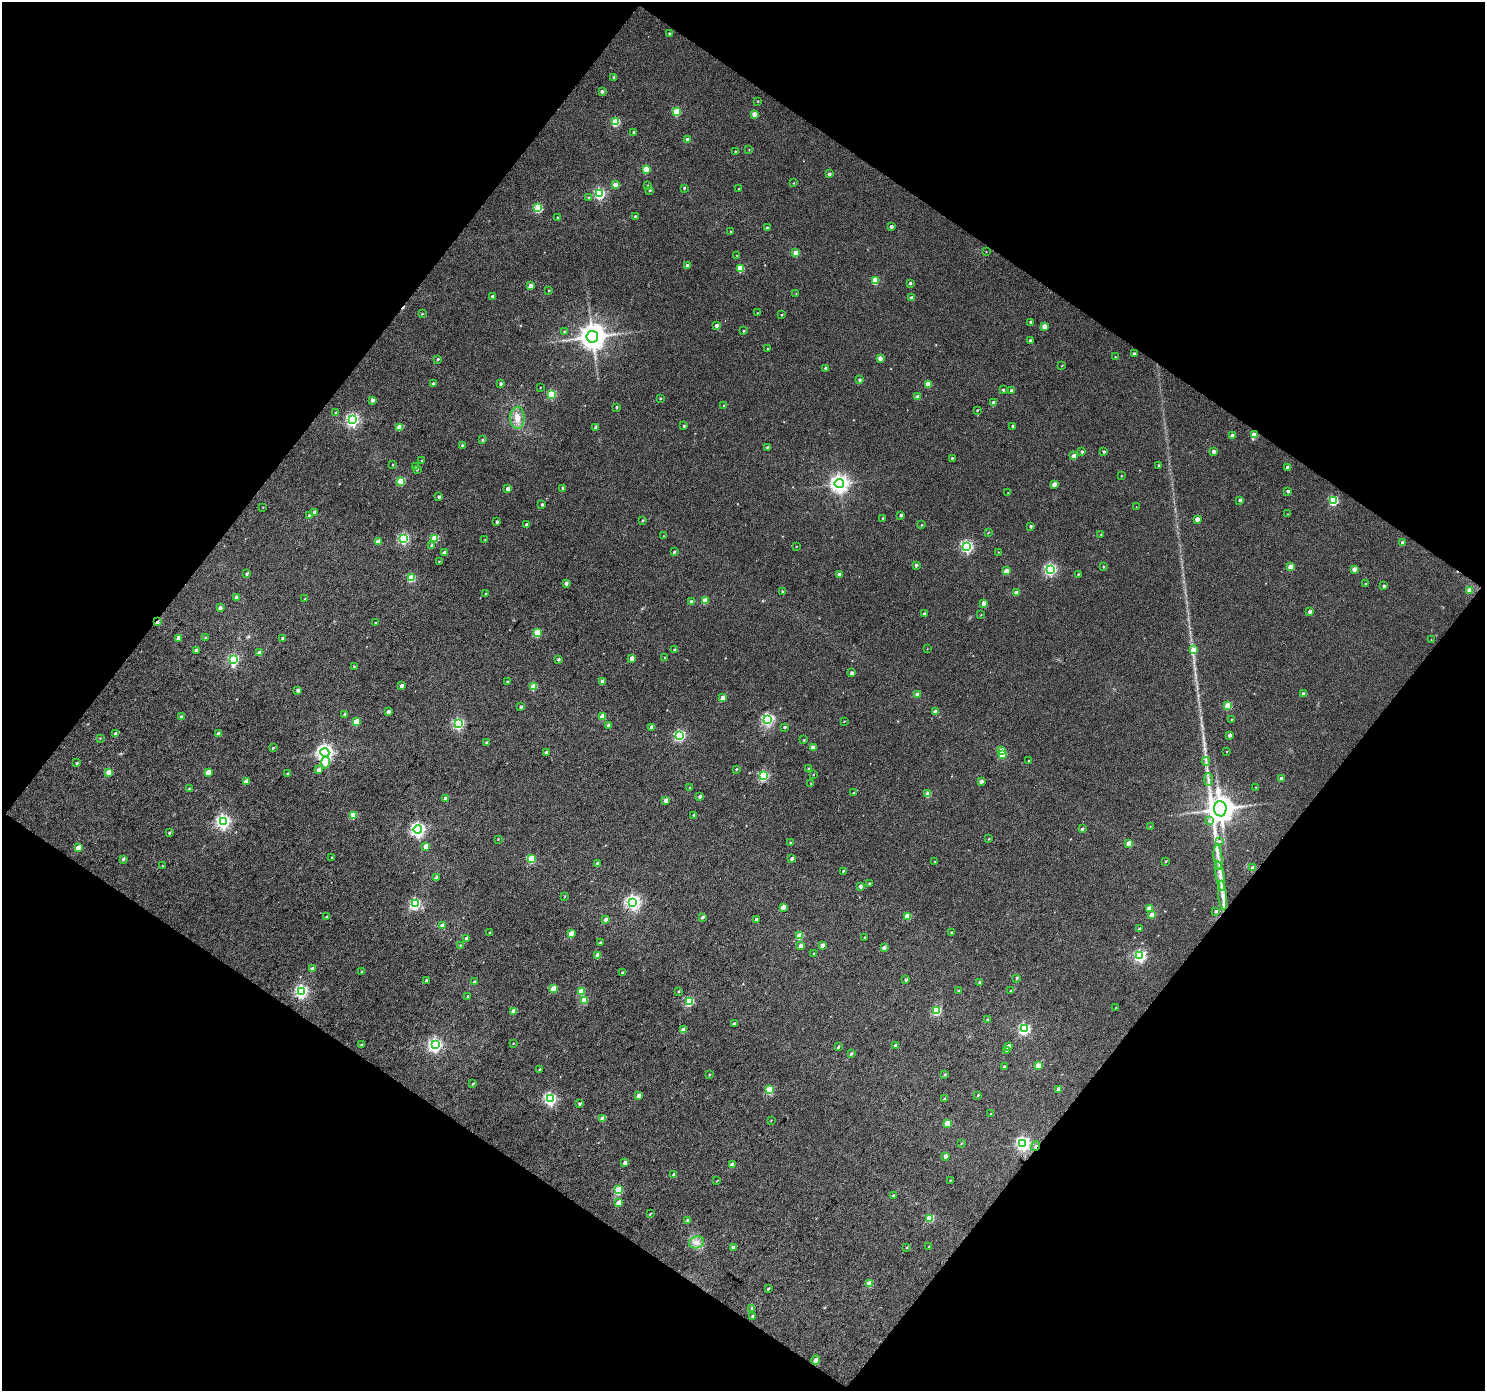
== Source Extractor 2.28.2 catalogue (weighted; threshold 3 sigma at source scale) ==
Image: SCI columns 2-2966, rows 115-2892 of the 2968 x 2988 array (HDU 1 of 3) = the unmasked area's bounding box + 8 px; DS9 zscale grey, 2 x 2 block average (1 PNG px = mean of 2 x 2 image px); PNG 1487 x 1393 px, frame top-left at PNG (2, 2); each listed source drawn as its Kron ellipse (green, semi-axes under 4 px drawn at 4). Shown black and unused: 49% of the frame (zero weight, under 3 of 4 exposures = <1% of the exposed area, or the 3 px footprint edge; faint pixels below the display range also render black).
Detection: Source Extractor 2.28.2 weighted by HDU 2 'WHT'. Background 0.0456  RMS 0.011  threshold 0.051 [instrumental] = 3 sigma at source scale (4.5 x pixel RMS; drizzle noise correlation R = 1.50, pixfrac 1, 0.0396/0.0396 arcsec/px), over >= 5 px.
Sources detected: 377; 2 cosmic-ray / hot-pixel residue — neither listed nor drawn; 2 inside a brighter listed object's ellipse — not listed separately; the other 373 listed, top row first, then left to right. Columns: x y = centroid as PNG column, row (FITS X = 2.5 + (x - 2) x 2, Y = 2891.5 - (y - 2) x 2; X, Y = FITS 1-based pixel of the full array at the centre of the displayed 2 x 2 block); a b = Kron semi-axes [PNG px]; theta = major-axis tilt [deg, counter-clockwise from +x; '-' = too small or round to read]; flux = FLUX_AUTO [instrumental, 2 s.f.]
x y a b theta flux
670 34 2 2 - 4.6
614 77 3 2 - 2.6
602 91 3 3 - 6.3
758 101 2 2 - 1.6
676 112 3 3 - 91
754 114 3 3 - 34
616 122 3 3 - 120
634 132 2 2 - 6.8
688 140 3 3 - 24
749 150 2 2 - 1.3
736 152 3 2 - 6.3
646 169 3 3 - 67
829 174 3 2 - 6.7
794 183 3 2 - 1.7
615 185 3 3 - 28
648 186 3 2 - 2.9
684 188 2 2 - 3.3
739 189 2 2 - 1.8
650 190 3 3 - 3.2
599 194 4 3 - 320
588 198 3 2 - 2.2
538 208 3 3 - 130
635 216 3 2 - 2.8
557 218 3 2 - 3.4
891 226 2 2 - 9
767 228 3 3 - 3.7
731 232 2 2 - 2.1
986 252 2 2 - 1
796 253 3 3 - 37
737 255 2 2 - 1
687 266 3 2 - 7.8
740 268 3 3 - 67
875 280 3 3 - 74
910 283 2 2 - 5
531 286 3 3 - 22
549 290 3 2 - 1.9
796 294 2 2 - 1.5
493 296 3 2 - 6
912 298 3 3 - 14
757 313 2 2 - 1.5
422 314 3 2 - 2.2
782 315 2 2 - 2.1
1031 322 2 2 - 3.8
717 325 3 2 - 10
1044 326 3 3 - 28
744 331 3 2 - 2.9
564 332 3 3 - 3.2
592 337 6 5 - 3700
1030 340 2 2 - 4.1
768 349 3 2 - 2
1134 354 2 2 - 8.1
1115 357 2 2 - 1.6
880 358 3 3 - 14
438 359 3 2 - 3.2
1062 366 2 2 - 1.5
825 368 3 2 - 3.2
859 380 3 2 - 4.5
433 384 3 3 - 4.3
501 384 3 2 - 6.1
928 384 3 3 - 33
540 387 2 2 - 1.2
1003 390 3 2 - 3.1
1012 390 3 3 - 9
551 394 3 3 - 130
918 397 3 3 - 17
660 398 3 2 - 2
373 400 3 3 - 7.6
994 403 3 3 - 16
724 405 2 2 - 1.2
616 407 2 2 - 3.8
977 410 2 2 - 2.2
336 413 3 3 - 2.6
517 418 11 7 -90 25
353 420 4 4 - 520
684 426 3 2 - 3.4
1013 426 2 2 - 2.9
399 427 3 3 - 46
596 428 3 3 - 5.3
1232 435 3 3 - 11
1254 435 3 3 - 50
482 440 3 3 - 3.3
462 445 3 2 - 4.2
767 447 3 2 - 3.9
1213 451 2 2 - 10
1082 452 3 3 - 4
1104 452 3 2 - 4.7
1074 456 3 3 - 27
952 458 3 2 - 2.9
422 461 3 2 - 1.6
393 464 3 2 - 1.6
1159 465 2 2 - 3.5
415 466 3 3 - 3.2
1288 467 3 3 - 12
417 469 3 2 - 2.8
1121 476 3 2 - 1.1
401 481 3 3 - 90
839 483 4 4 - 1300
1054 484 3 3 - 23
563 488 3 2 - 3.6
508 489 3 2 - 13
1288 491 2 2 - 6.5
1008 493 2 2 - 1.1
439 497 3 2 - 5.4
1240 500 2 2 - 5.5
1333 500 4 3 - 190
542 504 3 2 - 4.6
263 507 3 2 - 1
1136 507 2 2 - 1
314 512 3 3 - 6.4
1288 514 2 2 - 1.1
901 515 3 2 - 5.3
309 516 3 3 - 7.1
883 518 2 2 - 2.5
1197 519 3 3 - 20
642 521 2 2 - 2.7
497 522 3 2 - 5
527 525 3 2 - 13
921 525 2 2 - 1.7
1031 526 2 2 - 4.7
988 533 3 2 - 1.5
1101 534 2 2 - 1.9
664 536 2 2 - 1.5
435 538 3 3 - 94
404 539 4 3 - 310
485 540 3 2 - 1.4
378 542 3 3 - 33
1403 543 3 3 - 17
432 545 3 3 - 7.4
796 546 2 2 - 1.1
967 546 4 4 - 400
674 552 3 2 - 4.1
998 552 2 2 - 1.2
445 553 3 3 - 15
439 561 3 2 - 1.4
916 565 3 2 - 6
1104 567 2 2 - 2.2
1290 567 3 3 - 40
1050 569 4 4 - 400
1354 569 3 3 - 21
1006 571 3 3 - 28
247 574 3 3 - 3.9
839 574 3 3 - 11
1078 574 3 2 - 2.5
411 578 3 3 - 98
566 583 3 3 - 7.9
1365 584 2 2 - 2.5
1384 586 2 2 - 5.4
1469 590 3 3 - 22
782 592 3 3 - 2.8
1016 592 3 3 - 11
486 594 3 2 - 4.5
237 597 3 3 - 15
305 599 3 2 - 2.1
705 600 3 3 - 53
692 602 3 3 - 17
984 603 3 3 - 18
220 608 3 3 - 12
1310 611 2 2 - 12
924 614 3 2 - 6.9
981 615 2 2 - 1
157 622 4 2 - 5
376 623 3 2 - 2.8
537 633 3 3 - 95
178 638 3 3 - 16
206 638 3 3 - 5.1
282 638 3 2 - 3.8
1431 640 2 2 - 1.1
927 649 2 2 - 1
196 650 3 2 - 5.9
674 650 3 3 - 4.4
1193 650 4 3 - 28
259 653 3 3 - 15
632 658 3 3 - 18
665 658 3 2 - 1.8
558 659 2 2 - 4.9
234 660 4 3 - 270
354 666 3 3 - 2.2
852 673 3 3 - 7.7
603 681 3 3 - 20
508 682 3 2 - 3.6
402 686 3 3 - 9.6
534 686 3 3 - 60
298 690 3 3 - 6.4
1303 694 3 3 - 11
917 695 3 3 - 11
723 698 3 3 - 30
1228 706 3 3 - 75
521 707 3 2 - 6
388 712 3 3 - 8.3
935 712 3 3 - 17
345 714 3 2 - 4.4
602 716 3 3 - 35
181 717 3 3 - 6.1
767 719 4 4 - 360
1232 719 2 2 - 2.4
844 721 2 2 - 1.4
356 722 3 3 - 52
458 723 4 3 - 290
608 725 3 3 - 6.6
652 727 3 2 - 15
785 727 3 2 - 4.1
116 734 3 2 - 19
218 734 3 3 - 13
680 735 4 3 - 300
1230 735 3 2 - 9.7
100 738 3 2 - 1.7
804 740 3 3 - 2.4
486 742 3 2 - 2.5
273 748 3 2 - 2.6
813 748 3 3 - 24
1002 751 3 3 - 39
1227 751 2 2 - 1.2
546 752 3 3 - 5.9
325 753 4 4 - 1100
1002 754 3 3 - 59
1029 761 3 2 - 3
1206 761 4 3 - 4.5
77 763 3 3 - 3.1
325 763 6 4 78 26
737 769 3 2 - 2.8
809 769 3 2 - 2.8
319 770 3 3 - 13
109 772 3 3 - 46
208 772 3 3 - 37
288 773 4 3 - 2.9
813 774 3 2 - 1.6
763 776 4 3 - 230
1208 779 6 2 90 3.7
1281 779 3 3 - 17
246 781 3 2 - 25
981 781 3 3 - 9.8
811 784 3 2 - 1.7
1256 787 2 2 - 1.1
690 788 3 2 - 3.3
189 789 3 2 - 1.9
854 793 3 2 - 2
928 794 3 3 - 43
700 796 3 2 - 5.8
445 798 3 3 - 12
666 800 3 3 - 19
1220 809 7 6 - 3800
353 815 3 3 - 80
694 815 3 2 - 4.9
223 821 4 4 - 600
1209 821 4 3 - 3.9
1150 826 2 2 - 1.4
1082 829 3 2 - 4.6
418 830 4 4 - 670
170 833 3 2 - 3.4
498 839 3 2 - 1.6
989 839 3 2 - 1.7
1220 841 3 3 - 3.5
791 843 3 2 - 3.5
1129 843 3 3 - 22
426 846 3 3 - 35
78 848 3 3 - 34
332 857 3 2 - 2.7
1218 857 13 2 -84 13
123 859 4 3 - 4.8
531 859 3 3 - 120
792 859 3 3 - 5.7
1166 861 3 2 - 1.8
935 862 3 2 - 1.8
598 864 3 3 - 11
162 866 3 2 - 2.1
1253 868 3 3 - 19
843 871 3 2 - 2.2
1220 876 15 4 -80 19
436 877 4 3 - 4.3
869 884 3 3 - 4.1
860 886 3 3 - 9.2
1223 895 15 3 -84 18
565 896 2 2 - 1.5
633 902 4 4 - 680
415 904 4 3 - 250
783 907 3 3 - 27
1149 908 3 3 - 33
1216 911 3 3 - 4.9
1151 915 3 3 - 18
907 916 3 3 - 48
326 917 3 2 - 2.2
703 917 3 3 - 5.2
606 919 3 3 - 11
757 919 3 2 - 8.1
442 926 3 3 - 12
1139 929 3 2 - 4.4
952 932 3 2 - 2.7
490 933 3 2 - 3.4
571 933 3 3 - 42
800 936 3 3 - 63
865 937 3 2 - 1.9
467 938 3 3 - 7.3
600 943 3 3 - 3.3
460 945 3 2 - 2
822 945 3 2 - 15
801 946 3 3 - 17
884 948 3 3 - 11
814 953 3 2 - 1.9
598 955 3 3 - 27
1140 956 4 4 - 390
312 968 3 3 - 5.9
362 972 4 3 - 3.2
622 973 3 2 - 4.6
1017 978 3 3 - 3
906 980 3 3 - 4.8
427 981 3 2 - 5.4
475 982 3 3 - 6.7
980 982 3 3 - 3.5
554 989 3 3 - 50
302 991 4 4 - 420
581 991 3 3 - 60
679 991 3 2 - 2.3
958 991 3 2 - 3.5
1011 991 3 2 - 4
467 997 3 2 - 2.3
584 1000 3 3 - 53
690 1001 3 3 - 120
1116 1008 2 2 - 1.6
514 1011 3 3 - 27
937 1011 3 3 - 140
988 1020 3 2 - 4.5
734 1024 3 2 - 6.3
1024 1029 4 3 - 310
683 1030 3 3 - 29
513 1043 3 2 - 1.6
362 1045 4 3 - 2.9
435 1045 4 4 - 500
896 1045 3 3 - 8.1
1008 1046 3 3 - 12
838 1047 3 2 - 3.1
1007 1051 3 3 - 2.4
851 1054 3 3 - 4.3
1038 1065 3 3 - 32
1004 1066 3 3 - 3.6
540 1069 3 2 - 3
945 1074 4 3 - 2.8
710 1075 3 2 - 1.6
473 1084 3 2 - 2.7
1058 1089 3 2 - 16
769 1090 3 3 - 120
978 1095 3 2 - 2
639 1096 3 3 - 28
550 1099 4 4 - 430
944 1099 3 2 - 4.1
580 1104 3 2 - 4.6
991 1114 3 2 - 3.6
603 1118 3 3 - 29
771 1120 2 2 - 1.2
948 1123 3 3 - 63
961 1143 3 2 - 2
1023 1143 4 4 - 600
1036 1146 5 2 - 10
946 1156 3 3 - 9.2
625 1163 3 3 - 12
732 1164 3 3 - 15
674 1174 4 3 - 7
950 1180 3 2 - 1.3
717 1181 3 2 - 1.2
619 1190 4 3 - 110
893 1196 3 2 - 3.4
619 1203 3 3 - 22
650 1214 3 2 - 2.1
930 1218 3 3 - 83
688 1220 3 3 - 9
697 1242 7 6 - 14
734 1247 3 3 - 20
907 1247 3 3 - 2
929 1247 3 2 - 3.4
869 1283 3 3 - 50
768 1289 3 2 - 3
752 1308 4 3 - 4.3
753 1316 4 3 - 5
816 1360 4 3 - 16
Overlapping masked pixels (flux is a lower limit): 3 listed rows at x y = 1254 435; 157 622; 1036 1146
Diffuse or blended objects may show on this block-average render without a row.